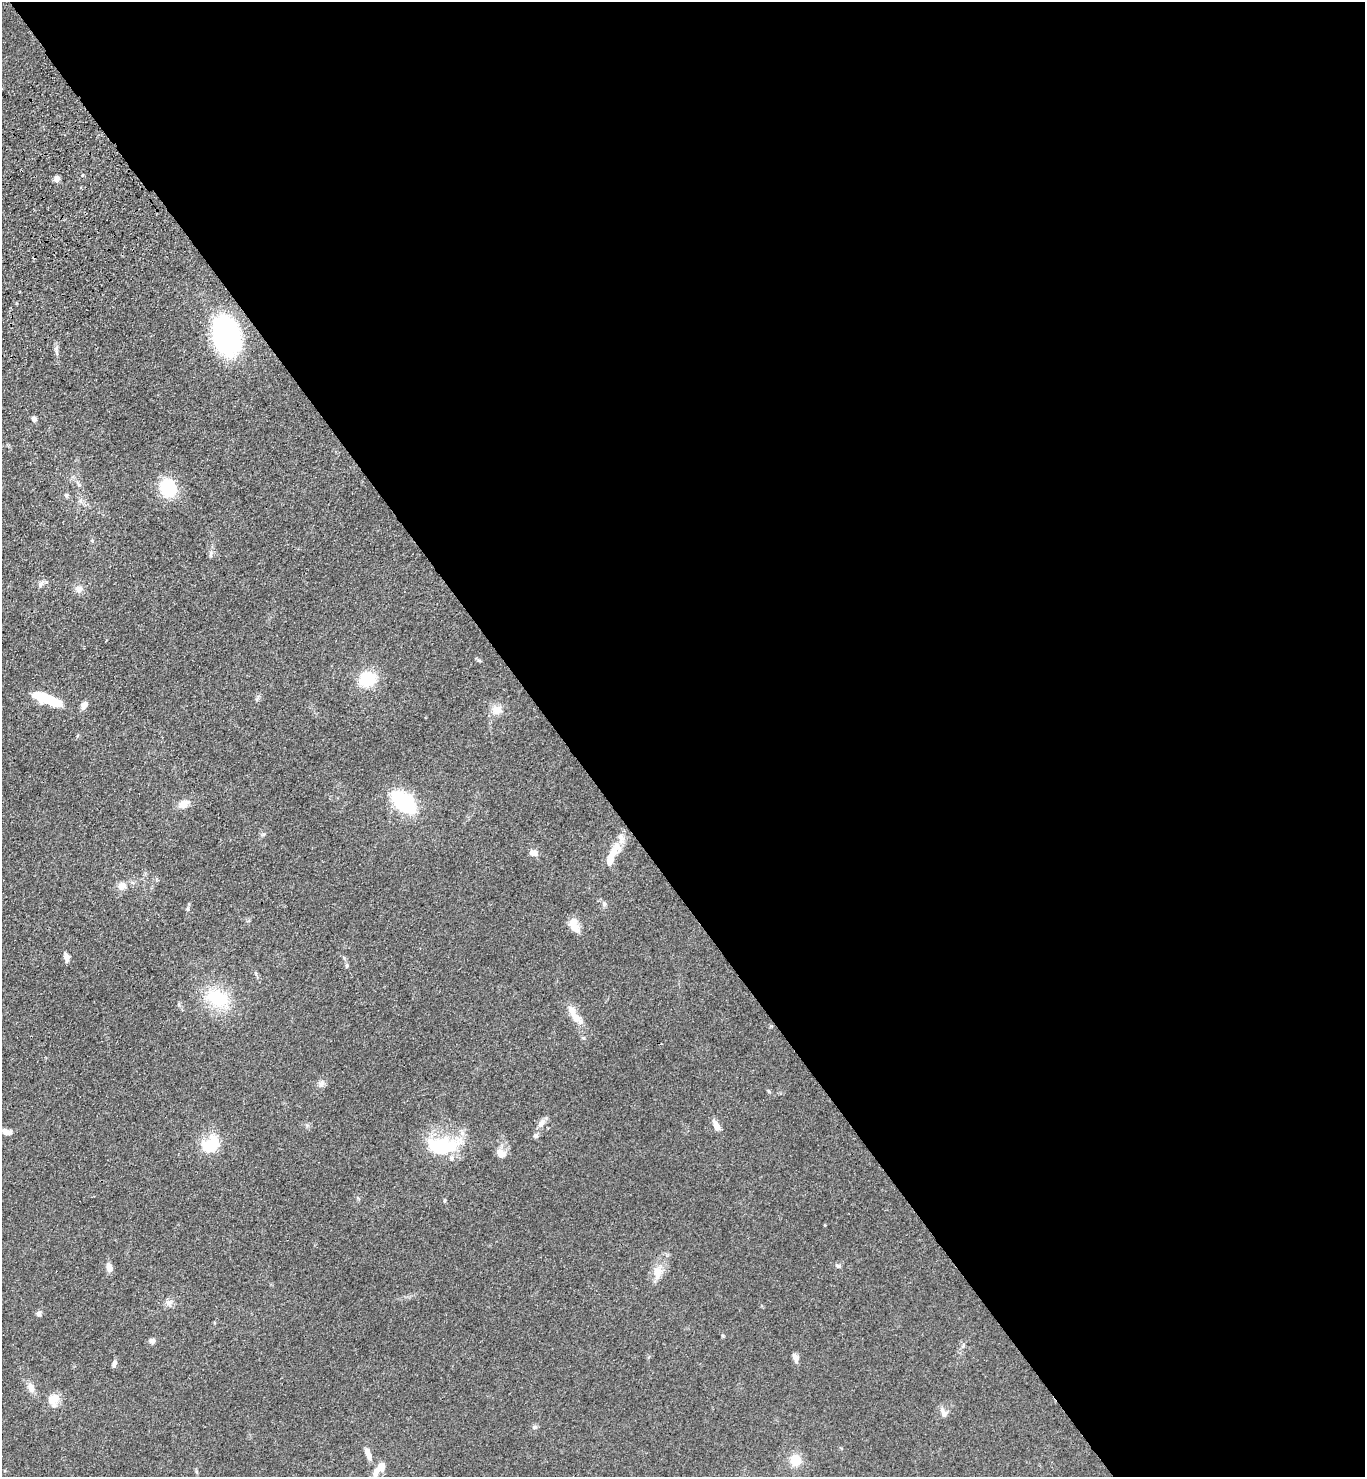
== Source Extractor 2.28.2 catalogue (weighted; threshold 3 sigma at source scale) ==
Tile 8 of 4 x 4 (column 4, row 2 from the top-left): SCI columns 4460-5822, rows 3044-4518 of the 6055 x 6086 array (HDU 1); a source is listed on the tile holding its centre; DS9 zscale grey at full resolution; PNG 1367 x 1479 px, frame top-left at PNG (2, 2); no overlay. Shown black and unused: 59% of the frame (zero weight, under 3 of 4 exposures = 6% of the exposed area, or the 3 px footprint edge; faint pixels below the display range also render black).
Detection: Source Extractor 2.28.2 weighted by HDU 2 'WHT'; one run over the whole footprint, this tile lists its part. Background 0.0995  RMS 0.0068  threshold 0.0306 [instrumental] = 3 sigma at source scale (4.5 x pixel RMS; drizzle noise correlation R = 1.50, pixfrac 1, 0.05/0.05 arcsec/px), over >= 5 px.
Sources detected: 59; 3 inside a brighter object's white glare — not listed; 5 inside a brighter listed object's ellipse — not listed separately; the other 51 listed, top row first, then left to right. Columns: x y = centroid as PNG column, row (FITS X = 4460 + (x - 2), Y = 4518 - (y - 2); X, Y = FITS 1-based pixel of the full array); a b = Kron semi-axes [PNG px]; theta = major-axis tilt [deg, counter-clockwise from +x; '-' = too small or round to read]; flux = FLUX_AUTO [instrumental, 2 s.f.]
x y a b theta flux
57 179 8 7 - 2.5
226 336 26 18 -72 170
56 349 18 5 -88 2.6
34 419 6 5 - 2.4
168 488 19 16 -81 30
66 495 6 5 - 1.3
211 553 8 5 71 2
40 584 9 6 42 2.2
79 589 10 9 - 3.7
367 679 19 17 22 23
47 699 26 8 -19 33
84 705 10 7 55 3.7
497 710 14 12 0 6.8
404 802 18 10 -41 92
183 804 14 10 28 6.1
616 847 13 10 -33 5.8
533 853 11 8 -19 3.8
610 859 13 7 76 7.8
122 885 12 10 11 5.1
604 904 7 5 -46 1.5
187 909 5 5 - 1
574 924 19 10 -65 8
66 957 10 6 -73 3.5
347 966 7 5 87 1.2
218 998 22 16 -21 37
179 1004 6 4 -72 0.9
576 1017 23 9 -42 8.6
321 1084 11 7 62 2.9
541 1123 13 8 59 4.3
716 1126 13 6 -63 6
5 1131 8 7 - 3.1
536 1136 7 6 - 1.5
208 1147 22 18 -5 19
439 1147 38 28 16 41
501 1154 11 9 -35 6.4
444 1200 6 3 81 0.72
837 1266 8 4 -21 1.3
109 1267 12 7 -73 4.3
657 1273 19 11 89 8.5
169 1303 10 7 1 2.9
38 1313 6 6 - 2.1
152 1341 7 7 - 2.2
796 1358 10 7 -67 3.3
114 1363 8 4 76 2.6
31 1388 14 9 -66 4.5
53 1399 18 12 37 8.1
944 1413 12 8 -64 3.8
535 1427 7 5 17 1.5
368 1453 16 7 -68 5.2
795 1460 12 12 - 12
381 1467 9 8 - 6.2
Unlisted compact peaks at least as high as the median listed source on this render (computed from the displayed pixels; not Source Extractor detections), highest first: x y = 479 660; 723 1336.